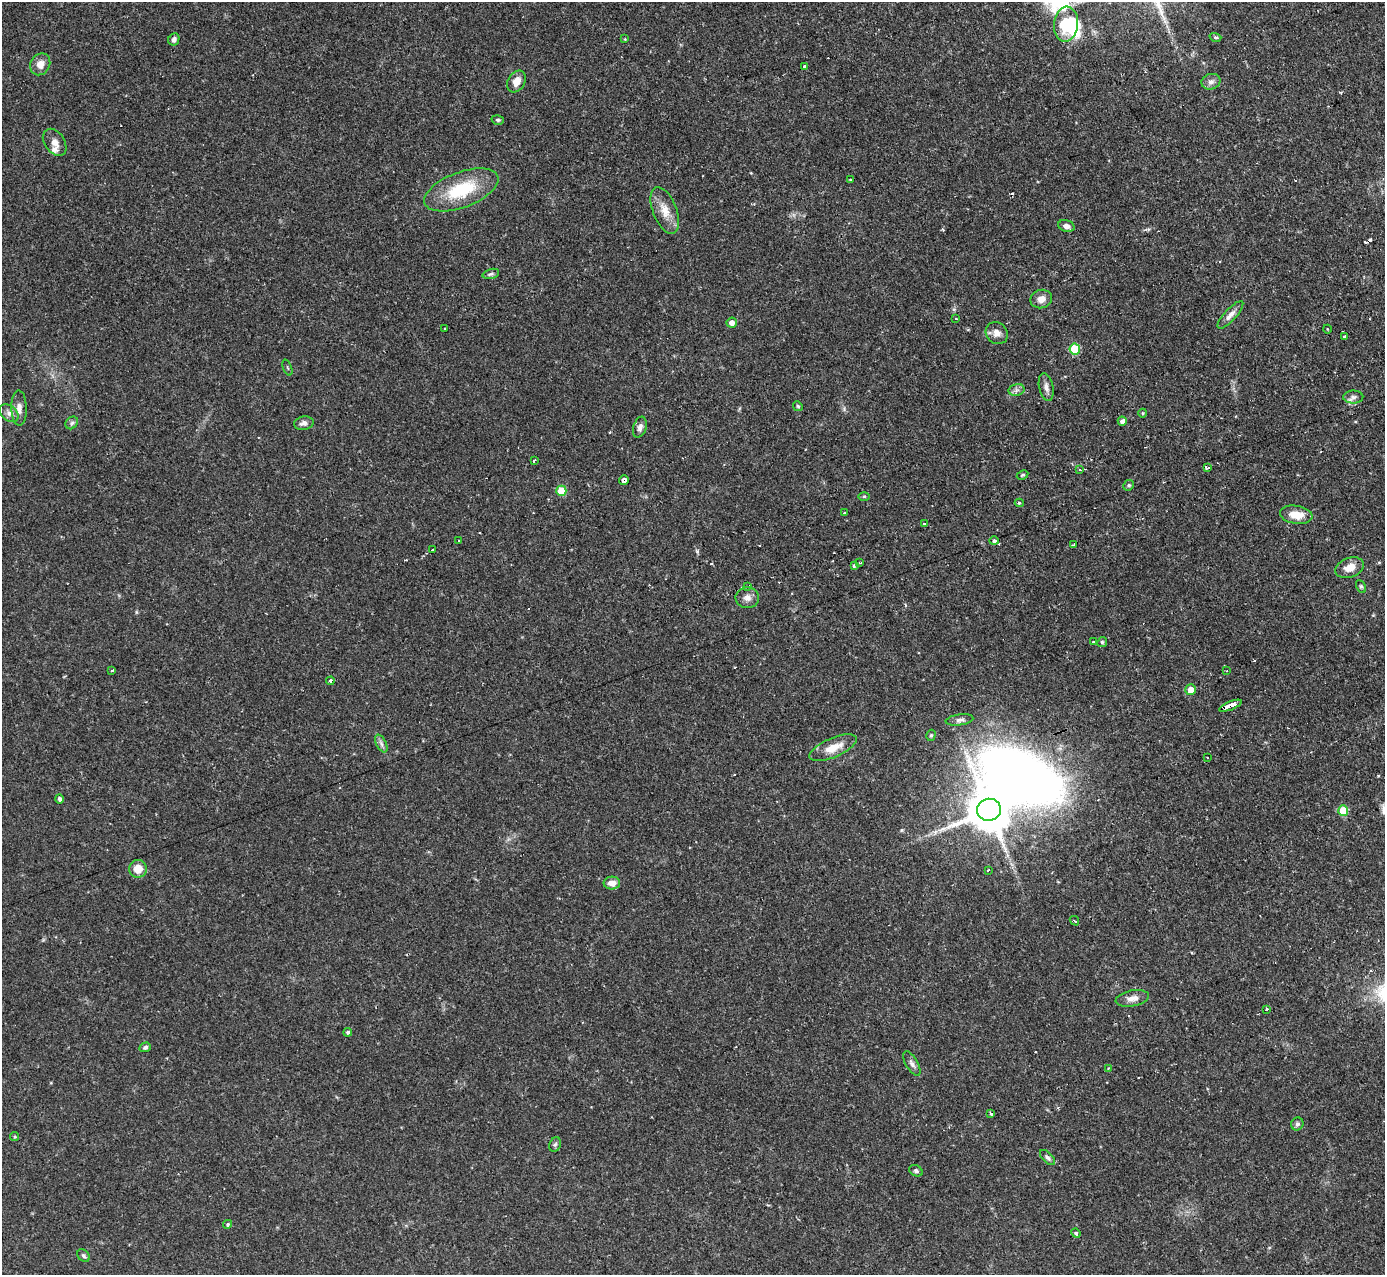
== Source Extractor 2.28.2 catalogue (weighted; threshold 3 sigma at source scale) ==
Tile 10 of 4 x 4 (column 2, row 3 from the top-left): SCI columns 1384-2766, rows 1419-2691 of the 5533 x 5515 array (HDU 1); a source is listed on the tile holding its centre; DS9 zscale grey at full resolution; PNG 1387 x 1277 px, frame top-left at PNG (2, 2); each listed source drawn as its Kron ellipse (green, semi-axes under 4 px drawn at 4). Shown black and unused: <1% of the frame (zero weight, under 2 of 3 exposures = <1% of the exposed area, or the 3 px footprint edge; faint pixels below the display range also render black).
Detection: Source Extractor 2.28.2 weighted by HDU 2 'WHT'; one run over the whole footprint, this tile lists its part. Background 0.121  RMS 0.0064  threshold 0.0289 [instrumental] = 3 sigma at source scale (4.5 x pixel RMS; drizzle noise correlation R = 1.50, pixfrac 1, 0.05/0.05 arcsec/px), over >= 5 px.
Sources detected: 106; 3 inside a brighter object's white glare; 9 cosmic-ray / hot-pixel residue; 1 long thin detection or spike segment (spike, bleed or trail) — neither listed nor drawn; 1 inside a brighter listed object's ellipse — not listed separately; the other 92 listed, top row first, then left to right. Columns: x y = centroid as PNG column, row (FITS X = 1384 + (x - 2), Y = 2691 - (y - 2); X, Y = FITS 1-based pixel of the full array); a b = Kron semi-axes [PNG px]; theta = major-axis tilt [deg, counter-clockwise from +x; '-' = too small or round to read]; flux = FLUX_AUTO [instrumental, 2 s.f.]
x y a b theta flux
1066 24 17 12 86 22
1215 37 6 4 -17 1
174 39 6 5 - 2
625 39 4 3 - 0.55
40 64 11 9 57 5.3
804 66 4 3 - 2.3
516 81 12 8 60 6.1
1211 82 9 7 14 2.9
498 120 6 4 -16 1.1
55 142 15 10 -55 5.3
850 180 2 2 - 0.83
461 190 39 17 21 34
665 210 24 12 -69 10
1066 226 8 6 -16 3.2
491 274 8 5 16 1.4
1041 299 11 9 13 5.2
1230 315 18 6 47 3.7
956 319 3 3 - 0.96
732 323 5 5 - 3.5
445 328 3 2 - 0.98
1327 329 4 3 - 0.44
997 333 12 10 -44 4.7
1345 337 3 3 - 1.7
1075 349 5 5 - 31
287 368 8 2 -69 0.68
1046 387 14 7 -77 3.3
1016 390 8 6 12 2
1353 397 10 6 1 2.5
798 406 5 4 - 0.9
19 408 18 7 -89 4.3
9 413 10 7 -38 3.1
1143 413 4 3 - 0.56
1122 421 4 4 - 2.6
72 423 7 5 46 1.4
304 423 10 6 10 2.9
640 427 11 6 72 2.9
534 460 3 3 - 1.3
1208 467 4 3 - 2.3
1080 470 3 2 - 0.64
1023 475 6 4 27 0.89
624 480 5 4 - 9.1
1129 485 5 5 - 1.2
561 491 5 5 - 18
864 496 5 3 - 0.71
1019 503 4 3 - 1
844 513 3 2 - 0.69
1296 515 16 9 -9 9.6
924 523 3 3 - 2.4
458 540 2 2 - 0.56
994 541 5 4 - 1.5
1074 544 3 2 - 0.71
433 550 3 2 - 1
860 563 3 3 - 0.67
854 565 3 3 - 1.6
1350 568 15 9 21 7.7
747 586 3 3 - 3.2
1361 586 7 4 -63 1
747 598 12 10 -2 3.9
1093 642 2 2 - 0.67
1102 642 5 4 - 1
112 670 3 3 - 1.2
1226 671 3 2 - 0.5
330 681 4 3 - 4.3
1191 690 5 5 - 8
1231 706 12 3 22 32
960 720 14 5 8 2.5
931 735 5 4 - 0.98
381 744 9 5 -64 2.1
833 748 25 9 24 11
1208 758 3 2 - 0.53
59 799 5 4 - 1.8
989 810 12 11 - 2600
1343 810 5 5 - 16
138 869 9 9 - 8.2
988 870 3 2 - 1.1
612 883 8 6 2 5.4
1074 921 5 2 - 0.82
1132 998 17 8 11 4.8
1267 1009 3 3 - 1.1
348 1032 4 4 - 1.6
145 1047 6 4 19 1.4
912 1064 14 6 -60 2.6
1108 1068 3 3 - 0.76
991 1113 3 3 - 2.1
1297 1124 6 6 - 1.5
15 1137 4 4 - 1.1
555 1144 7 5 66 1.3
1047 1158 9 5 -45 1.8
916 1171 7 5 -28 1.3
228 1224 4 4 - 1
1076 1233 5 4 - 1.3
83 1256 7 5 -46 1.4
Overlapping masked pixels (flux is a lower limit): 1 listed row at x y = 1231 706